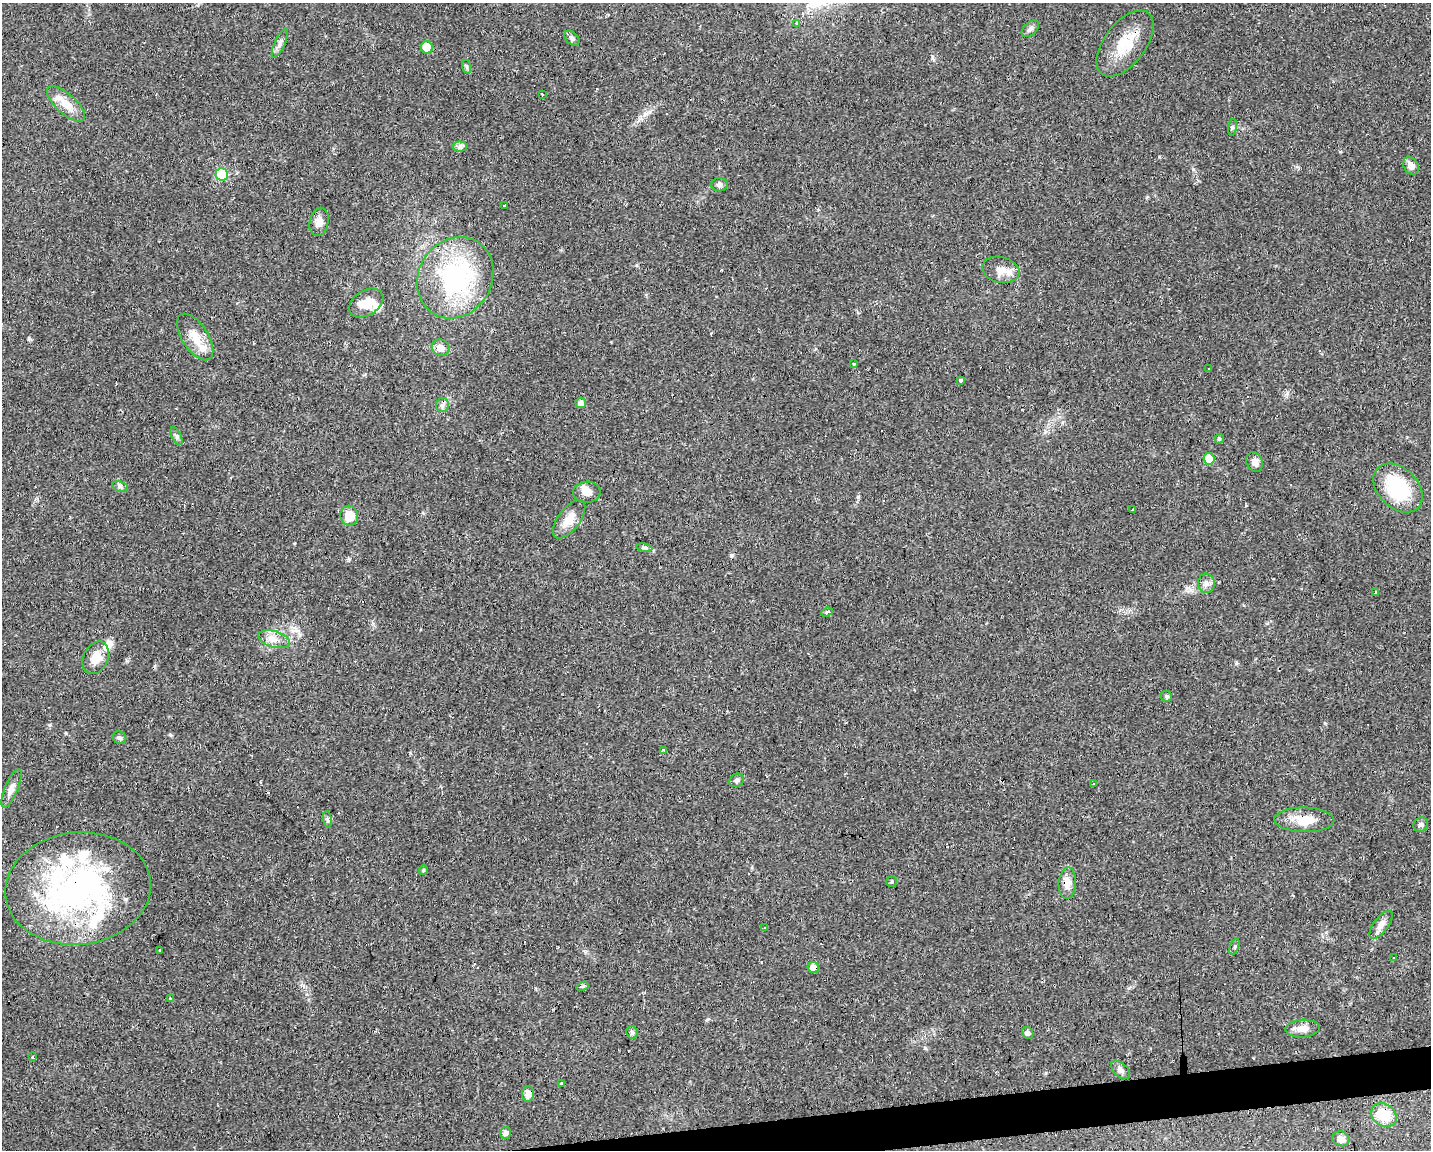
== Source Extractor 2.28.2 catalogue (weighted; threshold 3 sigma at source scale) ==
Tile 5 of 3 x 4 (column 2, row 2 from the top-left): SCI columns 1478-2906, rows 2295-3442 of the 4342 x 4589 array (HDU 1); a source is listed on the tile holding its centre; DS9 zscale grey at full resolution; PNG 1433 x 1152 px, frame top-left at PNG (2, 3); each listed source drawn as its Kron ellipse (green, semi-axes under 4 px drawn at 4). Shown black and unused: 2% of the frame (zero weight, under 2 of 3 exposures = <1% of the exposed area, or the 3 px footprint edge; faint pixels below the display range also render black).
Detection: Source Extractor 2.28.2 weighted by HDU 2 'WHT'; one run over the whole footprint, this tile lists its part. Background 0.0818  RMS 0.0065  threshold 0.0294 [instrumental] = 3 sigma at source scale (4.5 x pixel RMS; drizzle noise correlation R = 1.50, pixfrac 1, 0.0396/0.0396 arcsec/px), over >= 5 px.
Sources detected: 87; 7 cosmic-ray / hot-pixel residue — neither listed nor drawn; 7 inside a brighter listed object's ellipse — not listed separately; the other 73 listed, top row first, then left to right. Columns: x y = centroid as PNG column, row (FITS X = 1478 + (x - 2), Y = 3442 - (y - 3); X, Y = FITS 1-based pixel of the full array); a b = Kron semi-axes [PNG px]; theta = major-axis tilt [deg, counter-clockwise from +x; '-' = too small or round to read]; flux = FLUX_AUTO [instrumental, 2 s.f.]
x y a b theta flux
796 23 4 3 - 0.99
1030 29 10 6 45 2.1
572 38 9 6 -46 1.7
280 43 16 5 66 2.6
1125 43 38 20 53 22
427 47 6 6 - 16
467 67 7 4 -71 1.1
543 94 3 2 - 1.6
66 104 24 10 -42 10
1232 127 8 4 82 1.3
460 147 7 5 0 1.7
1411 166 10 7 -60 3.8
222 175 6 6 - 38
719 185 8 6 1 1.9
504 205 3 2 - 1.6
319 222 14 9 77 4.7
1001 270 19 13 -13 7.5
455 278 42 36 59 88
366 303 19 12 32 7.8
195 337 26 13 -57 11
441 348 9 8 - 5.1
854 364 3 3 - 3.9
1209 369 3 3 - 1.2
961 380 4 3 - 5.1
581 403 5 5 - 3.3
442 405 7 6 - 1.9
176 436 10 4 -63 1.6
1219 439 5 4 - 1.1
1209 459 6 5 - 17
1255 462 10 8 -67 3.6
120 487 8 5 -20 1.5
1398 488 28 20 -44 47
587 492 14 10 2 4.8
1133 509 3 3 - 1.2
349 516 10 9 - 11
569 519 22 11 53 9.6
644 548 8 4 -9 1.3
1206 583 10 8 -86 3.1
1376 592 3 3 - 19
827 612 6 4 24 1.3
274 639 16 8 -16 5.6
96 658 17 12 65 8.7
1167 696 6 5 - 1.6
120 738 7 6 - 1.5
663 750 4 3 - 1
737 780 7 6 - 1.5
1093 784 3 2 - 1.1
11 788 21 6 67 4.2
328 819 8 4 -80 1.2
1304 820 30 12 -1 14
1421 825 7 7 - 1.7
423 870 5 4 - 0.71
892 882 5 5 - 1.1
1067 883 16 8 86 6.7
78 889 73 56 6 190
1381 925 16 7 53 4.2
764 928 3 3 - 0.75
1234 946 8 3 67 0.97
160 950 3 2 - 0.6
1393 958 3 2 - 0.62
813 968 6 5 - 6.9
583 986 6 4 19 1.3
171 998 3 3 - 5.5
1302 1028 17 9 3 5.7
632 1032 6 5 - 1.3
1028 1033 6 5 - 2.1
33 1057 4 3 - 1.2
1120 1070 11 6 -44 2.5
562 1084 3 3 - 1.5
528 1094 8 6 88 5.5
1384 1115 13 10 -36 18
505 1133 6 5 - 2.2
1341 1139 8 7 - 3.9
Overlapping masked pixels (flux is a lower limit): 5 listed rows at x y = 1304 820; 78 889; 813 968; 528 1094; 1384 1115
Unlisted compact peaks at least as high as the median listed source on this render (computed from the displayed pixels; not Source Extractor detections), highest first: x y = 858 497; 932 58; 66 733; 1159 157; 1236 663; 1193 169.